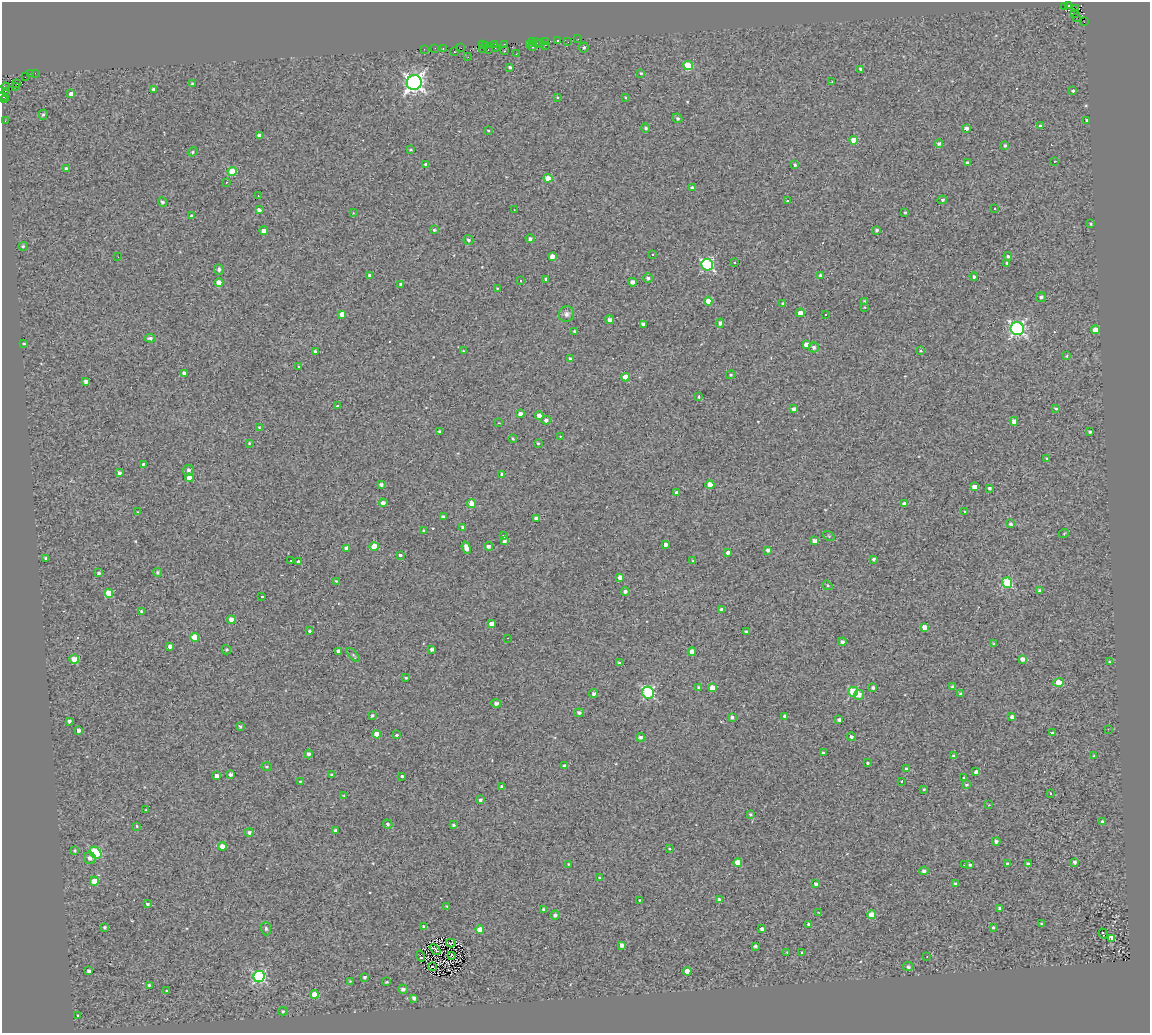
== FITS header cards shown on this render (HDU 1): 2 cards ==
NAXIS1  =                 1148
NAXIS2  =                 1031

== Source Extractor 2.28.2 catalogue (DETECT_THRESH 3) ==
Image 1148 x 1031 px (HDU 1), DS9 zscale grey, 1 PNG px = 1 image px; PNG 1152 x 1035 px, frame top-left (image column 1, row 1031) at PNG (2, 2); each listed source drawn as its Kron ellipse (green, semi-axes under 4 px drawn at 4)
Background 0.173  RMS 1.4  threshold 4.13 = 3 sigma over >= 5 px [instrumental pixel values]
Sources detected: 350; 5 with non-positive FLUX_AUTO (blend fragments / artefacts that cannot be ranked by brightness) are neither listed nor drawn; the other 345 listed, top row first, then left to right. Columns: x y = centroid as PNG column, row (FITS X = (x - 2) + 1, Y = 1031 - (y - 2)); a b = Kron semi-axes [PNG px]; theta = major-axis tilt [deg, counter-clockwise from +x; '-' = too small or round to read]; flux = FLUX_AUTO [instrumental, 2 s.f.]
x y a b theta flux
1069 5 2 2 - 76
1065 6 3 2 - 170
1075 9 3 2 - 700
1074 14 3 2 - 130
1076 17 2 2 - 190
1084 22 2 2 - 0.33
578 39 3 2 - 82
546 41 2 2 - 54
557 41 3 3 - 960
532 42 2 2 - 110
537 42 3 3 - 360
568 42 2 2 - 61
540 43 3 2 - 230
495 44 2 2 - 77
504 44 3 2 - 120
482 45 3 2 - 92
486 45 3 2 - 160
529 45 2 2 - 130
545 45 3 2 - 81
532 47 3 2 - 170
435 48 2 2 - 67
461 48 2 2 - 39
482 48 3 2 - 120
495 48 2 2 - 190
584 48 5 5 - 190
424 49 2 2 - 200
443 49 4 3 - 440
488 49 3 2 - 380
504 51 3 2 - 190
454 52 4 3 - 820
516 54 2 2 - 68
468 57 2 2 - 59
688 65 5 4 - 3700
510 67 3 3 - 160
860 69 3 3 - 200
30 73 2 2 - 59
35 73 2 2 - 94
641 73 4 3 - 100
25 77 2 2 - 77
832 82 3 2 - 62
17 83 3 2 - 150
414 83 7 7 - 39000
192 84 3 3 - 140
15 86 3 2 - 71
6 87 4 2 - 140
154 89 3 3 - 260
1073 90 3 3 - 790
5 91 3 2 - 71
71 94 4 4 - 370
3 96 6 2 -30 62
557 97 4 3 - 98
626 98 3 3 - 580
4 100 4 2 - 640
43 115 5 4 - 160
677 118 5 4 - 180
5 121 3 2 - 140
1087 121 4 3 - 220
1040 126 4 4 - 150
646 128 4 4 - 180
966 128 4 4 - 310
488 130 3 2 - 76
259 136 4 3 - 240
854 140 4 4 - 1300
939 143 4 4 - 220
1005 145 3 3 - 150
411 149 3 2 - 89
193 152 5 4 - 130
1054 161 3 2 - 180
967 163 3 3 - 230
426 164 4 3 - 210
795 165 3 3 - 170
66 169 4 3 - 250
232 172 4 4 - 3000
548 178 4 4 - 1300
226 182 3 2 - 96
692 188 4 4 - 190
258 196 2 2 - 53
942 200 5 4 - 160
787 201 3 2 - 120
162 202 5 4 - 180
995 209 2 2 - 66
259 210 4 3 - 340
514 210 3 2 - 73
905 212 3 3 - 100
353 213 3 3 - 50
192 216 4 4 - 240
1090 224 3 3 - 110
434 230 4 3 - 160
877 230 4 4 - 180
264 231 4 4 - 480
530 239 4 4 - 250
468 240 5 4 - 190
23 246 4 4 - 130
652 254 3 3 - 200
552 256 4 4 - 740
1008 256 4 4 - 170
118 257 3 2 - 130
735 262 3 2 - 140
1007 263 4 3 - 160
707 265 6 5 - 11000
219 269 5 5 - 220
370 275 4 4 - 220
821 276 4 4 - 230
974 277 4 4 - 170
648 278 5 4 - 230
546 279 4 3 - 200
520 280 2 2 - 110
219 282 4 4 - 1300
632 282 4 4 - 300
401 284 4 3 - 260
497 288 3 2 - 53
1041 297 5 4 - 210
708 301 4 4 - 990
865 302 4 3 - 240
783 303 3 2 - 150
865 307 3 3 - 290
800 313 4 4 - 700
342 314 4 4 - 520
566 314 8 7 - 340
826 314 3 2 - 160
610 320 4 4 - 390
720 323 4 3 - 250
643 324 4 3 - 230
1017 329 7 6 - 21000
1095 330 4 4 - 2100
575 331 3 3 - 170
150 338 5 4 - 210
24 344 4 2 - 80
806 344 4 4 - 530
814 347 5 5 - 250
463 351 3 2 - 58
920 351 4 3 - 81
315 352 4 4 - 190
1067 356 4 3 - 92
570 359 4 3 - 230
299 367 3 3 - 410
184 373 4 3 - 300
731 375 5 4 - 100
625 377 4 4 - 1000
86 381 4 3 - 330
699 397 3 3 - 580
337 406 3 3 - 93
1056 408 4 3 - 620
794 409 4 3 - 340
520 414 4 3 - 430
539 415 4 4 - 620
546 420 4 4 - 250
1014 421 4 4 - 500
499 423 3 2 - 53
259 427 4 3 - 77
440 431 3 3 - 150
1090 432 3 3 - 150
560 436 3 2 - 55
513 439 4 3 - 98
249 443 3 2 - 76
538 443 3 3 - 110
1047 458 4 3 - 110
143 464 3 3 - 410
188 470 5 5 - 320
119 473 3 3 - 230
502 474 3 3 - 210
189 478 4 4 - 730
381 485 4 4 - 260
710 485 4 4 - 1700
974 487 4 4 - 610
990 488 3 3 - 200
677 492 3 3 - 780
383 503 4 4 - 330
471 503 4 4 - 1200
905 504 4 4 - 520
965 511 3 2 - 100
138 512 3 2 - 59
443 517 4 3 - 260
536 519 4 4 - 370
1011 524 3 3 - 220
463 527 4 3 - 190
424 530 4 4 - 140
1064 533 5 3 - 76
504 536 4 3 - 110
829 536 6 4 -34 100
504 541 3 3 - 200
814 541 4 3 - 350
665 544 3 3 - 350
374 546 4 4 - 1600
488 546 4 4 - 280
346 548 4 4 - 380
466 548 6 4 -71 620
768 550 4 3 - 270
728 553 3 3 - 270
400 555 4 3 - 550
46 558 4 3 - 190
873 559 3 3 - 190
291 560 2 2 - 59
298 561 3 3 - 250
693 561 3 2 - 150
157 572 4 4 - 150
98 573 3 3 - 190
620 577 4 3 - 430
336 581 4 2 - 83
1007 583 5 5 - 5600
827 585 5 4 - 130
1039 590 3 3 - 140
625 591 4 4 - 260
109 593 4 4 - 1600
262 596 3 3 - 210
722 609 3 3 - 220
142 611 3 3 - 200
231 620 4 4 - 590
491 624 4 4 - 660
924 627 4 4 - 610
309 631 3 3 - 910
746 632 4 4 - 240
195 637 4 4 - 1300
507 638 2 2 - 80
842 642 4 3 - 270
994 644 3 3 - 79
170 646 4 3 - 350
226 650 5 5 - 140
432 650 4 3 - 290
339 651 4 4 - 330
692 652 4 4 - 780
353 655 8 3 -44 120
74 659 5 4 - 960
1022 659 4 4 - 480
1109 662 3 3 - 93
619 663 3 3 - 130
406 678 3 3 - 90
1058 682 5 4 - 1900
699 687 4 4 - 240
953 687 4 3 - 230
712 688 4 4 - 850
873 688 4 4 - 220
853 692 5 5 - 4600
648 693 6 5 - 9700
594 694 4 4 - 250
960 694 3 3 - 110
859 695 5 4 - 500
496 703 5 4 - 290
579 713 5 4 - 250
372 716 4 3 - 170
785 716 3 3 - 190
732 717 4 4 - 230
1012 717 3 3 - 260
839 720 4 3 - 240
69 721 4 3 - 220
240 726 4 3 - 160
1108 729 2 2 - 44
79 730 4 3 - 300
1052 733 3 2 - 93
377 734 4 4 - 790
397 735 3 3 - 1400
641 737 4 4 - 240
851 737 4 4 - 230
823 753 3 3 - 200
308 754 4 4 - 250
954 756 3 3 - 220
1094 756 3 3 - 100
867 763 3 3 - 850
564 766 3 3 - 200
267 767 5 3 - 100
906 768 4 4 - 170
976 772 4 4 - 310
231 775 4 3 - 290
332 775 3 3 - 130
217 776 4 4 - 560
402 776 3 3 - 770
964 777 3 3 - 190
300 781 3 3 - 510
902 781 3 2 - 140
966 785 4 3 - 110
502 786 3 3 - 230
924 789 3 3 - 110
1050 793 3 3 - 160
344 796 4 3 - 80
480 800 4 3 - 210
989 805 3 2 - 83
146 810 3 3 - 79
750 814 3 3 - 120
1103 821 4 4 - 240
388 824 5 4 - 160
453 825 3 3 - 170
137 826 4 3 - 97
335 830 3 3 - 230
249 832 5 4 - 230
996 841 4 4 - 240
222 846 4 4 - 880
670 849 3 3 - 180
75 850 3 3 - 140
95 853 7 5 -46 6500
90 858 6 5 - 350
738 862 4 4 - 1400
1075 862 3 3 - 210
1007 863 3 3 - 150
569 864 3 2 - 98
1028 864 4 3 - 230
964 865 3 2 - 170
970 865 3 3 - 110
924 871 4 4 - 260
600 878 4 3 - 220
94 881 4 4 - 990
956 883 3 3 - 180
816 884 4 4 - 200
719 899 4 4 - 240
640 900 4 2 - 740
148 904 3 3 - 140
447 906 3 3 - 120
1000 908 4 3 - 210
544 909 4 3 - 210
818 912 4 2 - 58
555 915 5 4 - 280
872 915 4 4 - 1700
1041 923 3 2 - 88
808 924 3 3 - 430
105 927 4 4 - 170
424 927 4 3 - 230
993 927 3 2 - 100
266 928 7 5 -88 170
480 929 4 4 - 1000
762 929 4 3 - 250
1103 934 5 2 - 86
1112 938 4 4 - 1400
451 943 5 2 - 93
622 945 4 4 - 370
755 946 3 3 - 190
435 949 6 2 -43 150
787 952 3 2 - 65
802 953 4 3 - 370
452 955 3 2 - 72
421 956 5 3 - 110
927 957 3 2 - 80
433 967 3 2 - 74
908 967 5 4 - 190
89 971 4 3 - 290
687 971 4 4 - 880
259 977 6 5 - 12000
365 977 3 3 - 160
350 981 4 4 - 76
387 982 3 2 - 88
149 985 3 3 - 110
403 989 5 4 - 330
167 991 3 3 - 200
314 994 4 4 - 1100
414 998 4 3 - 300
283 1011 5 4 - 130
78 1015 3 3 - 740
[5 non-positive-flux detections neither listed nor drawn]